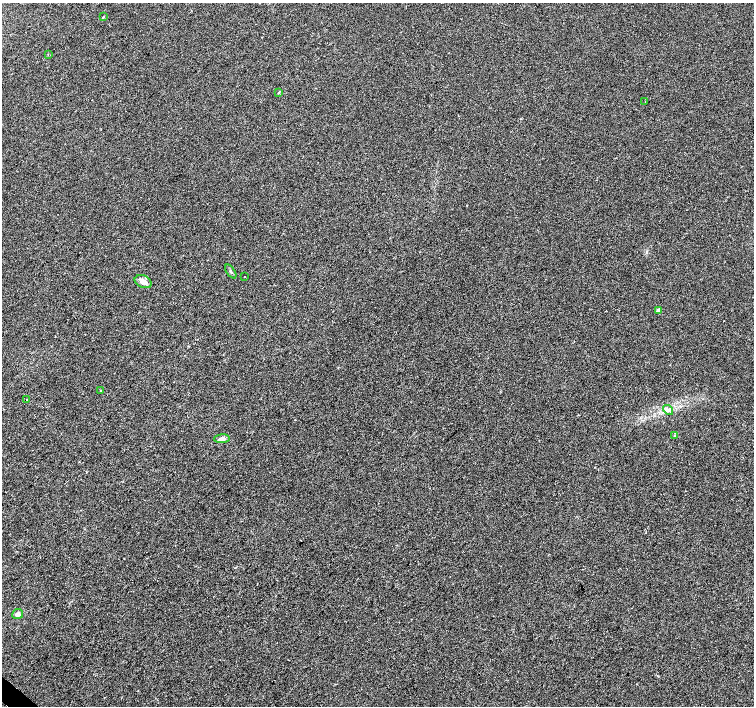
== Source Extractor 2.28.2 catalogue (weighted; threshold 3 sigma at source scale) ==
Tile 7 of 4 x 4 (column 3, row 2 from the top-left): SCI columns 3006-4508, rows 2986-4392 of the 6021 x 6033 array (HDU 1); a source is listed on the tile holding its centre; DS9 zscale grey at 2 x 2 block average (1 PNG px = mean of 2 x 2 image px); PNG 756 x 708 px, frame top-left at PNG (2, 3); each listed source drawn as its Kron ellipse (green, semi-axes under 4 px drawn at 4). Shown black and unused: <1% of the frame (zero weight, under 2 of 3 exposures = <1% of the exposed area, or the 3 px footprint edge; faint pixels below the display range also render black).
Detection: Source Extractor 2.28.2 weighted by HDU 2 'WHT'; one run over the whole footprint, this tile lists its part. Background 0.00624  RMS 0.005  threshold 0.0223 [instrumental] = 3 sigma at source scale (4.5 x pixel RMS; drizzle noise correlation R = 1.50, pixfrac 1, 0.0396/0.0396 arcsec/px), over >= 5 px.
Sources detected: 15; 1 cosmic-ray / hot-pixel residue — neither listed nor drawn; the other 14 listed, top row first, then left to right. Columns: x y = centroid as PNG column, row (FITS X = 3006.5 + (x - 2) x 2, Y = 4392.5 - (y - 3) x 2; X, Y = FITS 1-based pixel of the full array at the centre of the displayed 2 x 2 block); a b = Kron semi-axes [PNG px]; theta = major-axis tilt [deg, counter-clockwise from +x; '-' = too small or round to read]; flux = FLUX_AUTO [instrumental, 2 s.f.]
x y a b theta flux
103 17 2 2 - 0.87
48 54 2 2 - 0.5
278 93 3 2 - 0.79
645 102 2 2 - 0.48
231 271 8 2 -55 1.7
244 276 2 2 - 1.8
143 282 9 6 -23 6.6
658 310 2 2 - 9.8
101 391 2 2 - 0.72
27 399 2 2 - 1.1
668 410 5 2 - 1.5
675 436 3 2 - 0.77
222 439 8 4 4 5.5
18 614 5 5 - 2.9
Diffuse or blended objects may show on this block-average render without a row.